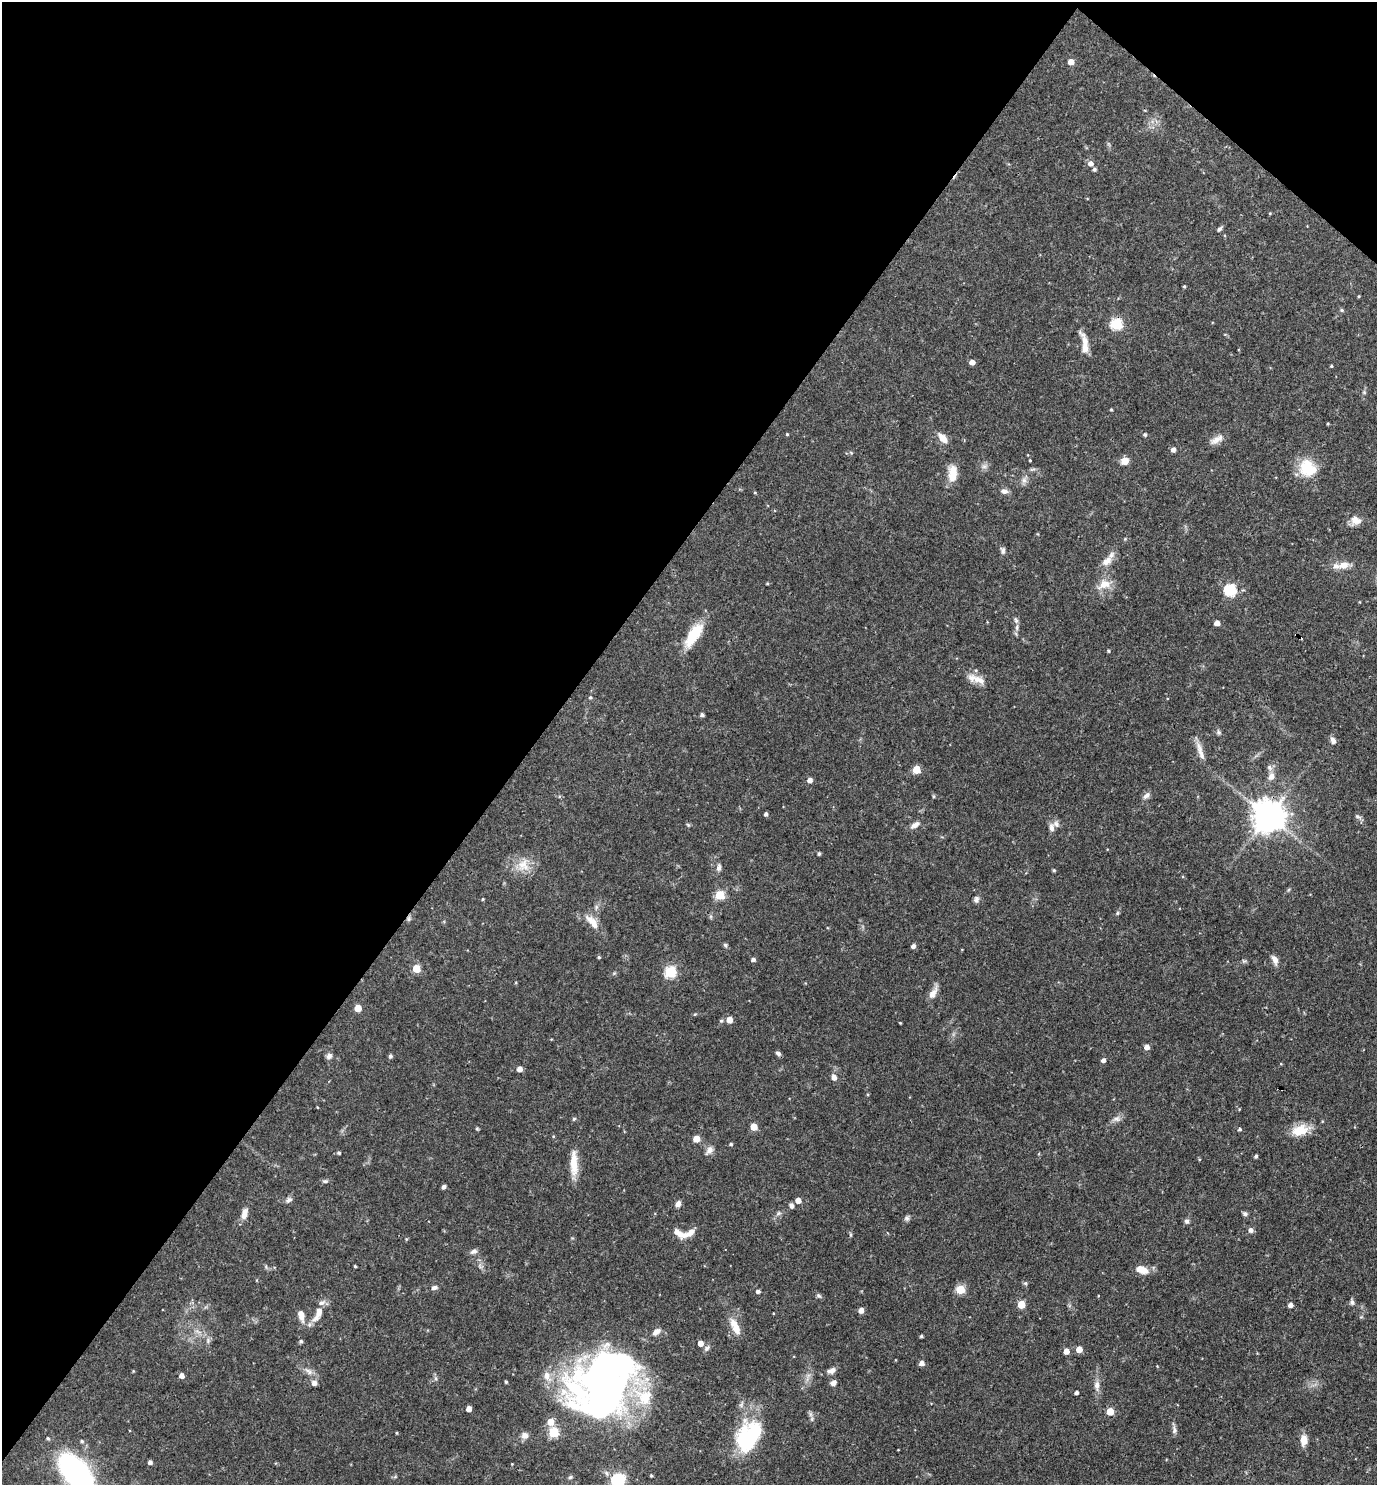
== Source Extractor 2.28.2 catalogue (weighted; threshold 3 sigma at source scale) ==
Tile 2 of 4 x 4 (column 2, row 1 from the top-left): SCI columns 1523-2897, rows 4451-5933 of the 5936 x 5933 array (HDU 1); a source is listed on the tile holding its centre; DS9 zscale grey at full resolution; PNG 1379 x 1487 px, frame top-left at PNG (2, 2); no overlay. Shown black and unused: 41% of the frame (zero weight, under 3 of 4 exposures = <1% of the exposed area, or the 3 px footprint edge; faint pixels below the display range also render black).
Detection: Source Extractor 2.28.2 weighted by HDU 2 'WHT'; one run over the whole footprint, this tile lists its part. Background 0.0527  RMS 0.0031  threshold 0.0142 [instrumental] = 3 sigma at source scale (4.5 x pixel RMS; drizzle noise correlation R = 1.50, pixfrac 1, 0.05/0.05 arcsec/px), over >= 5 px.
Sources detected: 185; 3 inside a brighter object's white glare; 1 cosmic-ray / hot-pixel residue — not listed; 10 inside a brighter listed object's ellipse — not listed separately; the other 171 listed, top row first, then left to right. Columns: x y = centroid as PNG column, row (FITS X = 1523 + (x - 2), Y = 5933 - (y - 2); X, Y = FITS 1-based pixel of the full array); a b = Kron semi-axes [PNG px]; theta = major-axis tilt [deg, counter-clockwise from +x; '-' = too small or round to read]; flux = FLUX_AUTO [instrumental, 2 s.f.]
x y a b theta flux
1071 62 5 5 - 2.6
1091 163 6 6 - 1.5
1094 169 4 4 - 0.75
1270 213 5 3 - 0.27
1219 229 8 4 43 0.69
1184 286 4 3 - 0.36
1359 296 3 3 - 0.27
1342 310 5 4 - 0.51
1116 324 6 6 - 27
1084 344 29 8 -81 3.9
972 362 5 4 - 1.9
1331 366 3 3 - 0.34
1364 392 6 4 -46 0.41
1111 409 3 3 - 0.34
1328 423 5 3 - 0.28
787 434 4 3 - 0.3
1145 434 5 5 - 0.57
943 438 15 8 -49 2.8
1216 439 20 8 32 2.5
1173 449 5 4 - 1.4
1030 460 3 3 - 0.29
1125 461 8 7 - 2.7
984 466 8 6 20 1.1
1308 468 23 20 -46 9.2
953 473 19 10 88 5.1
1024 480 10 6 81 1.3
1004 491 9 6 -7 1.3
755 492 5 3 - 0.27
1355 520 13 12 - 2.9
1125 539 4 4 - 0.35
1003 551 9 6 -73 0.88
1107 561 16 9 41 3.1
1344 565 14 9 16 3.1
767 583 4 3 - 0.31
1104 584 20 12 24 4.3
1230 590 6 6 - 32
1217 623 4 4 - 2.4
1017 627 9 5 87 1.1
694 635 32 11 57 10
1296 635 3 2 - 0.23
1108 651 4 4 - 0.44
976 679 27 9 -19 3.8
590 697 5 4 - 0.35
702 715 4 4 - 0.78
1218 732 7 6 - 0.7
1333 741 9 6 -70 1.3
1200 751 28 7 -73 2.8
916 770 5 5 - 7.6
1271 776 12 8 67 2
810 780 5 4 - 1.8
934 796 5 4 - 0.4
1146 796 11 7 41 1.3
766 814 4 3 - 0.86
1268 816 10 10 - 480
1358 817 11 5 -25 0.78
1056 824 10 8 -66 1.4
688 825 5 4 - 0.4
915 825 11 6 29 1.8
819 854 4 4 - 0.57
523 865 19 17 67 5.8
719 868 8 6 83 1.2
1054 870 4 3 - 0.44
1288 890 6 4 70 0.39
719 895 5 5 - 15
483 899 4 3 - 0.28
976 899 9 7 85 0.94
596 907 7 4 73 0.67
1117 913 6 5 - 0.47
409 919 7 5 89 0.65
592 922 25 10 -49 4.1
725 945 5 5 - 0.55
913 946 4 4 - 1.2
599 957 4 3 - 0.42
753 960 5 4 - 0.94
1275 960 11 7 -68 1.9
1244 961 7 4 -32 0.49
416 969 5 5 - 7.7
670 972 6 6 - 26
933 993 17 7 61 2.6
358 1008 5 5 - 5.2
729 1020 5 5 - 3.3
721 1021 5 5 - 0.48
900 1023 3 3 - 0.25
1147 1047 4 4 - 2.3
778 1053 6 5 - 0.88
329 1056 8 7 - 1.1
390 1056 5 4 - 0.69
1103 1060 4 4 - 1.2
519 1069 4 4 - 2.2
834 1077 6 5 - 1.8
574 1119 5 4 - 0.53
1116 1119 12 7 16 1.5
754 1127 5 5 - 5.8
477 1129 5 4 - 0.39
1240 1129 4 4 - 0.51
1300 1130 20 13 15 6.1
696 1139 5 5 - 4.4
731 1144 4 4 - 0.45
709 1150 13 8 53 1.8
339 1153 4 4 - 0.53
1256 1156 4 3 - 0.61
574 1163 33 9 -89 5.7
325 1181 8 5 8 0.65
443 1187 4 4 - 1
289 1200 10 6 27 1
798 1200 5 4 - 2.6
678 1204 7 5 59 1.5
791 1205 6 4 -70 0.95
245 1212 12 8 71 2.1
778 1213 7 5 22 0.75
1245 1214 6 5 - 0.82
907 1218 7 7 - 0.77
1187 1221 7 6 - 0.79
1251 1230 6 5 - 1.2
681 1234 21 8 -22 3.4
406 1239 4 4 - 0.31
474 1251 10 6 25 1.1
355 1266 3 2 - 0.35
480 1266 7 4 -56 0.8
1142 1270 14 7 -17 4.1
1025 1283 6 5 - 0.45
434 1288 8 5 12 1
960 1289 5 5 - 12
758 1291 4 4 - 0.95
819 1296 7 6 - 0.66
1352 1302 7 6 - 0.85
1021 1305 5 5 - 7.4
1290 1305 4 4 - 1.6
861 1310 5 4 - 2
319 1312 14 8 79 2.5
301 1315 14 7 -76 2.8
735 1327 24 9 -64 4.1
656 1332 11 7 40 1.7
921 1336 3 3 - 0.52
208 1340 7 6 - 0.85
301 1341 5 4 - 0.64
700 1343 5 4 - 2.4
707 1348 8 6 34 0.86
1079 1349 5 5 - 3.2
1066 1351 5 4 - 2.5
922 1363 5 5 - 1.5
1157 1366 3 3 - 0.21
133 1371 4 3 - 0.28
309 1371 14 6 -36 1.8
831 1371 11 6 22 1.7
181 1376 5 5 - 1.7
436 1378 7 4 -89 0.64
506 1382 4 3 - 0.47
314 1383 7 7 - 1.3
604 1383 67 46 -39 100
833 1383 8 6 40 1.2
1097 1385 14 7 -90 2
1076 1392 4 3 - 0.84
469 1409 4 4 - 2.5
1110 1412 5 5 - 7.7
810 1414 7 4 -90 0.72
550 1422 6 6 - 4.4
1174 1430 12 6 -83 1.2
553 1432 5 5 - 18
396 1433 4 3 - 0.28
525 1436 9 9 - 1.6
749 1437 41 16 58 24
48 1438 5 4 - 0.45
1304 1440 10 7 90 3.9
82 1441 5 5 - 0.52
150 1462 4 4 - 1.1
512 1464 3 3 - 0.21
76 1472 25 12 -50 130
651 1476 4 3 - 0.4
570 1477 6 5 - 0.57
618 1480 9 8 - 19
Overlapping masked pixels (flux is a lower limit): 3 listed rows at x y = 1296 635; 1268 816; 409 919
Isophote crosses this tile's border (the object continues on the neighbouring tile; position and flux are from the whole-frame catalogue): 2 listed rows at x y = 76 1472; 618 1480